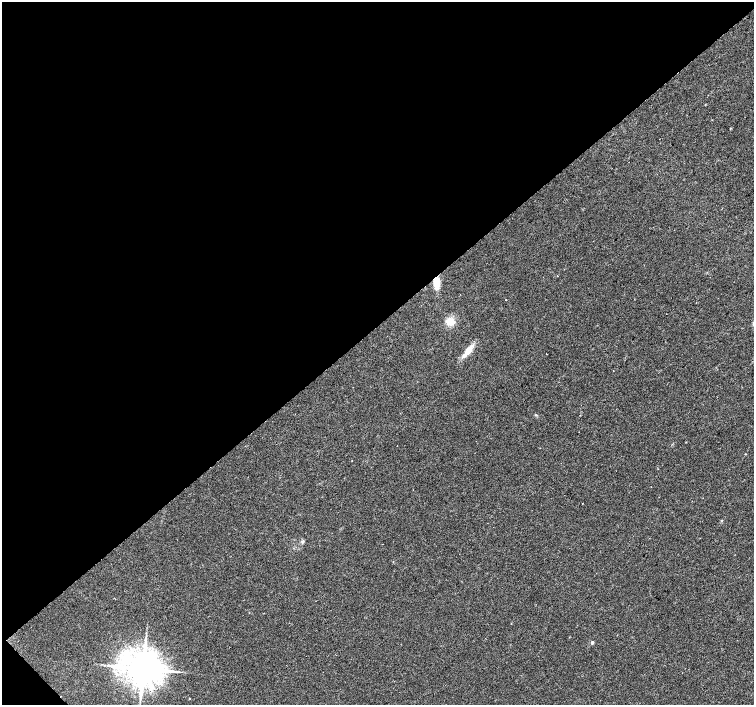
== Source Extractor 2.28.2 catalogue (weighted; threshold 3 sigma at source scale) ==
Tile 5 of 4 x 4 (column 1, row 2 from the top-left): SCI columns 5-1508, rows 3027-4432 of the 6020 x 5987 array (HDU 1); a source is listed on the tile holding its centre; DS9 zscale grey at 2 x 2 block average (1 PNG px = mean of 2 x 2 image px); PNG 756 x 707 px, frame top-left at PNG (2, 2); no overlay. Shown black and unused: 47% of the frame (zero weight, under 2 of 3 exposures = <1% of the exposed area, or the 3 px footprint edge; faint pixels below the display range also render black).
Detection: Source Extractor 2.28.2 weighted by HDU 2 'WHT'; one run over the whole footprint, this tile lists its part. Background 0.0335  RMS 0.0046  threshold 0.0208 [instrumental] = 3 sigma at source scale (4.5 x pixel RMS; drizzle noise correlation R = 1.50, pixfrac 1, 0.0396/0.0396 arcsec/px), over >= 5 px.
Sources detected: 12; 1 cosmic-ray / hot-pixel residue — not listed; the other 11 listed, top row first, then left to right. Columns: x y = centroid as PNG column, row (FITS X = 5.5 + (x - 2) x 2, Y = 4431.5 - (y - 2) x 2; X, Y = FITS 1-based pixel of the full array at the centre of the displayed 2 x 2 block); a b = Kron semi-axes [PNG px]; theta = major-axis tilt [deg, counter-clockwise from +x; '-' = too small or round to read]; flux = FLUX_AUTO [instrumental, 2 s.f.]
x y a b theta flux
437 282 12 6 -86 15
506 300 2 2 - 1.9
450 322 9 8 - 11
468 351 20 6 55 11
546 354 2 2 - 0.41
536 415 3 2 - 0.77
582 503 2 2 - 0.39
302 542 4 3 - 1.4
592 642 2 2 - 3.3
143 668 8 7 - 3700
189 698 2 2 - 0.61
Overlapping masked pixels (flux is a lower limit): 1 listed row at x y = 437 282
Diffuse or blended objects may show on this block-average render without a row.